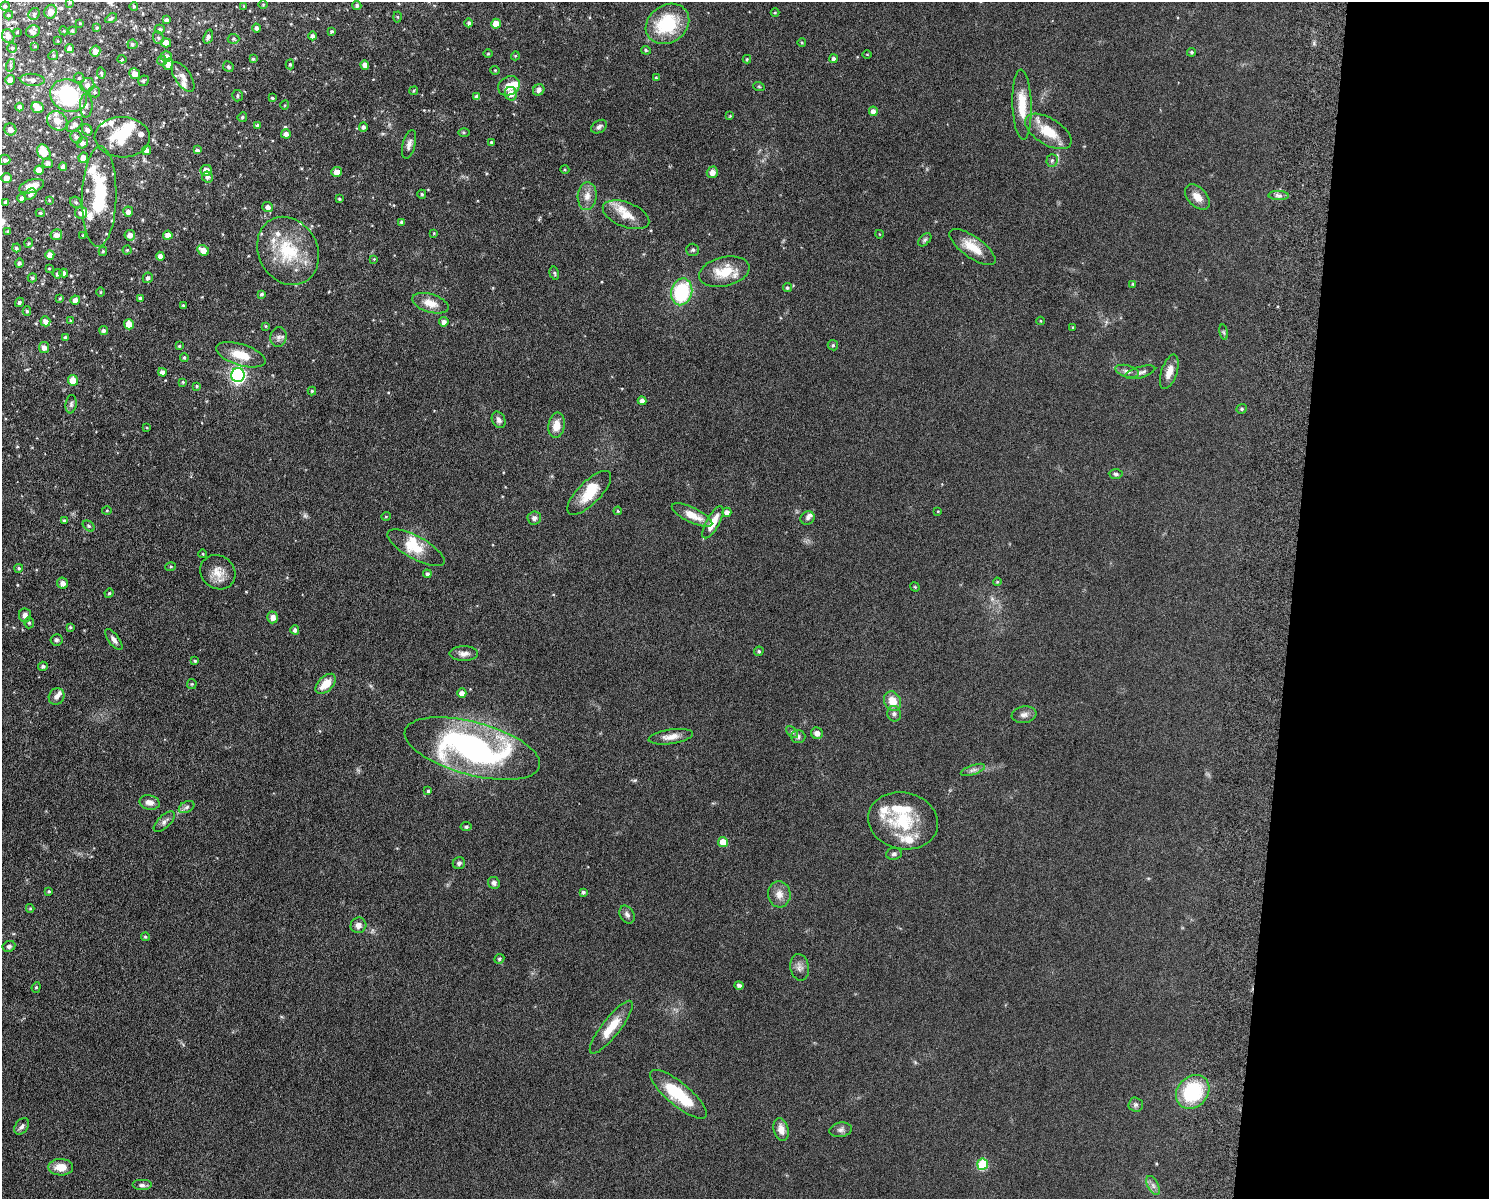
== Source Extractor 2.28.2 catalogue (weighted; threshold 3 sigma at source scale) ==
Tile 9 of 3 x 4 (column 3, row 3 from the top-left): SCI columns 3150-4636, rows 1212-2408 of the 4926 x 4817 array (HDU 1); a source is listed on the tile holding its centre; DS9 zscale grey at full resolution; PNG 1491 x 1201 px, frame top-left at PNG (2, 2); each listed source drawn as its Kron ellipse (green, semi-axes under 4 px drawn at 4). Shown black and unused: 13% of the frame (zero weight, under 6 of 12 exposures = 3% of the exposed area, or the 3 px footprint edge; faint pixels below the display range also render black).
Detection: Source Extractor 2.28.2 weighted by HDU 2 'WHT'; one run over the whole footprint, this tile lists its part. Background 0.0569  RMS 0.0042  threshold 0.0174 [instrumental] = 3 sigma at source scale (4.09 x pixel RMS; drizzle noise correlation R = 1.36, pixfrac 0.8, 0.05/0.05 arcsec/px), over >= 5 px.
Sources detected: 310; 1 too faint to see at this stretch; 2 inside a brighter object's white glare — neither listed nor drawn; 26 inside a brighter listed object's ellipse — not listed separately; the other 281 listed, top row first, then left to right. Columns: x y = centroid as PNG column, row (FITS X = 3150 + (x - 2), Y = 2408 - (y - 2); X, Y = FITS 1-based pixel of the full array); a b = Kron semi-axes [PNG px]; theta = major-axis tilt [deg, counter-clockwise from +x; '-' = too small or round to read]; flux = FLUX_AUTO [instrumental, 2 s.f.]
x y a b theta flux
70 2 3 3 - 0.54
263 4 5 3 - 0.33
357 5 4 4 - 0.84
5 6 4 4 - 0.7
134 6 4 3 - 0.59
244 6 4 3 - 0.3
51 12 7 6 - 3.4
775 13 4 3 - 0.35
34 14 6 5 - 0.77
9 15 4 4 - 0.48
398 17 5 3 - 0.38
111 18 6 3 32 0.57
166 20 4 4 - 1
80 23 3 2 - 0.24
469 23 4 4 - 0.8
496 24 5 5 - 5.4
667 24 23 19 34 22
97 28 4 3 - 0.41
257 28 4 4 - 0.92
160 29 5 4 - 0.96
33 31 7 6 - 1.2
64 31 4 3 - 0.35
72 31 3 3 - 0.63
332 31 3 3 - 0.61
17 32 3 2 - 0.32
8 36 7 6 - 2.3
313 36 4 4 - 1.2
208 37 7 4 72 1.3
158 38 6 5 - 0.7
234 39 6 5 - 0.6
58 41 4 2 - 0.28
166 43 5 4 - 3.4
802 43 4 3 - 0.34
132 44 5 5 - 0.87
35 46 3 2 - 0.25
12 48 5 5 - 0.47
69 49 4 4 - 1.7
646 50 5 4 - 0.57
95 51 5 5 - 2.4
1191 52 4 4 - 0.6
488 54 5 3 - 0.32
867 54 5 3 - 0.28
53 55 5 4 - 0.53
515 56 4 3 - 0.32
166 57 5 5 - 2.1
122 59 4 4 - 0.38
253 59 4 4 - 0.52
747 59 4 4 - 0.43
833 59 4 4 - 0.98
162 61 5 4 - 0.51
168 64 6 5 - 2.2
290 64 5 4 - 0.66
11 65 6 4 71 0.64
365 65 5 4 - 2.4
228 67 5 5 - 0.86
495 70 4 4 - 0.36
101 73 5 4 - 0.6
135 74 5 5 - 2.6
183 77 17 8 -57 2.6
79 78 5 5 - 0.59
656 78 4 3 - 0.41
10 80 5 4 - 3.3
32 80 12 6 -4 2
143 81 5 5 - 0.75
87 85 7 7 - 2
509 86 11 9 29 3.7
759 87 6 3 -20 0.44
539 90 6 5 - 1.5
414 91 4 3 - 0.45
95 92 5 5 - 0.77
511 94 7 6 - 4
69 96 19 16 -23 34
238 96 6 5 - 0.62
477 97 4 4 - 1.6
272 98 4 3 - 0.5
285 105 4 3 - 0.3
1022 105 35 9 -88 9
86 106 12 6 89 1.6
20 107 4 4 - 1.4
38 107 6 5 - 3.4
873 111 5 4 - 1.9
730 116 4 3 - 0.33
242 117 5 4 - 0.62
57 121 10 9 - 3.3
74 125 9 5 41 2.1
257 125 4 3 - 0.97
363 127 4 4 - 1.2
599 127 9 6 33 1.2
10 129 6 6 - 2.3
87 130 6 4 -54 1.2
1048 131 26 13 -32 9.4
464 132 6 4 -1 0.46
286 134 5 4 - 1.8
76 137 6 5 - 1.1
122 137 27 20 -2 12
491 142 3 3 - 0.45
82 143 6 5 - 1.5
409 144 15 6 75 1.9
147 150 5 4 - 1.8
197 150 4 4 - 0.81
44 152 8 6 -60 6.8
83 157 5 4 - 2.6
5 160 5 5 - 0.83
1052 160 6 5 - 0.79
48 163 5 5 - 1.4
63 167 4 4 - 1.5
39 170 4 4 - 3.5
206 170 5 5 - 3.2
565 170 4 3 - 0.35
337 172 5 5 - 2.9
712 172 6 5 - 2.3
207 177 5 5 - 1.1
6 178 5 4 - 2
32 186 13 6 17 4.4
31 194 6 5 - 1.6
422 194 4 4 - 0.56
587 196 14 9 86 3.1
1279 196 10 4 -1 1.2
99 197 50 17 88 21
1197 197 15 9 -47 3.7
22 198 4 4 - 0.99
339 199 4 3 - 0.45
49 200 3 2 - 0.28
6 202 4 4 - 1.2
76 202 6 5 - 0.77
268 207 5 5 - 1.6
128 212 5 5 - 2.3
40 213 4 4 - 0.5
81 213 6 6 - 1.6
626 215 24 12 -21 5.9
402 222 4 4 - 0.95
8 232 4 3 - 0.86
434 233 4 4 - 0.34
879 234 4 3 - 0.26
56 235 6 5 - 2.1
83 235 3 3 - 0.49
130 235 5 5 - 2.3
168 235 4 4 - 3.4
925 240 8 5 45 0.73
29 243 5 3 - 0.42
973 247 27 10 -36 7.2
16 248 4 4 - 0.8
127 250 4 4 - 0.46
203 250 6 5 - 3.3
693 250 6 6 - 0.78
103 251 4 3 - 0.51
288 251 35 29 -60 22
50 255 5 4 - 3.1
160 256 4 4 - 2.1
374 259 4 4 - 0.32
19 263 5 4 - 0.96
49 269 4 4 - 0.38
724 272 26 14 13 9.9
64 273 4 4 - 1.5
554 273 7 4 -75 0.6
57 274 5 4 - 0.92
32 278 4 4 - 0.84
148 278 5 5 - 1.1
1133 284 4 4 - 0.47
787 288 4 4 - 0.71
100 292 5 3 - 0.34
682 292 13 10 76 25
261 294 4 4 - 0.72
60 298 4 3 - 0.36
140 298 4 3 - 0.94
75 300 5 4 - 2.2
19 302 5 4 - 0.73
430 303 19 9 -17 5
183 305 3 3 - 0.61
27 311 5 4 - 0.58
45 321 5 4 - 2.4
70 321 4 3 - 0.38
1040 321 4 3 - 0.32
444 322 4 4 - 1.5
129 324 5 5 - 4.9
265 326 4 3 - 0.39
1073 327 3 3 - 0.39
104 331 4 4 - 1.1
1224 332 8 4 -81 0.59
278 337 10 8 79 1.5
65 338 4 4 - 0.84
833 345 5 5 - 0.54
179 346 4 4 - 0.53
44 347 5 5 - 1.9
241 355 25 10 -17 7.9
184 358 4 4 - 0.63
1127 371 12 6 -15 1.6
162 372 4 4 - 1.7
1140 372 15 5 16 1.5
1169 372 18 8 72 3.8
238 375 7 6 - 96
73 380 5 5 - 5.2
183 382 4 3 - 0.44
197 386 4 3 - 0.43
312 391 4 4 - 0.48
642 401 4 4 - 1.6
71 404 9 5 83 0.9
1242 409 5 4 - 0.57
499 420 8 6 -64 1.3
556 425 13 8 82 4.1
147 428 4 2 - 0.28
1116 474 7 4 -3 0.79
589 493 29 11 45 9
107 510 5 3 - 0.34
618 511 4 4 - 0.38
938 511 3 2 - 0.25
727 512 4 4 - 1.8
692 515 22 7 -26 5.4
386 516 5 3 - 0.32
534 518 6 6 - 1.2
808 518 7 6 - 0.99
64 520 3 3 - 0.59
713 522 18 6 61 6.1
89 526 6 4 -37 0.64
416 548 32 11 -29 8.3
203 554 4 3 - 0.3
171 567 5 3 - 0.45
19 568 4 4 - 0.72
218 572 18 16 -40 5.3
427 574 4 4 - 0.84
997 582 4 4 - 0.44
62 583 6 5 - 1.5
915 587 5 4 - 0.37
109 593 5 4 - 0.53
25 615 7 6 - 1.7
273 617 6 5 - 2
29 623 5 5 - 0.6
70 627 3 3 - 0.56
295 630 4 4 - 1.2
114 639 12 5 -53 1.5
56 640 6 5 - 0.75
759 651 5 4 - 0.63
464 654 14 7 0 2
195 661 4 4 - 0.55
43 666 5 4 - 0.96
192 684 5 5 - 0.45
326 684 12 7 44 6.1
462 693 5 4 - 2
56 697 9 7 59 1.7
893 701 10 8 -64 5.5
894 714 8 7 - 1.1
1024 715 12 8 9 1.9
792 732 7 4 -45 0.72
817 733 6 5 - 2
671 737 22 7 8 3.4
798 737 7 6 - 1.1
472 749 70 26 -15 110
973 770 13 4 19 1.3
428 791 3 3 - 0.62
150 802 10 7 -11 2.3
187 807 8 5 28 1.1
903 821 35 28 -13 21
164 822 13 6 43 1.6
466 827 5 4 - 0.76
723 842 5 5 - 4.9
894 854 8 6 7 1
459 863 6 6 - 0.97
494 883 6 5 - 1.1
49 891 4 3 - 0.49
583 892 4 3 - 0.86
779 894 13 11 -84 3.3
30 908 4 4 - 0.45
627 915 9 7 -57 1.3
358 925 8 7 - 2
145 937 4 3 - 0.5
9 946 7 5 25 1
499 959 5 4 - 0.73
800 967 13 9 -79 2
739 985 5 4 - 0.83
36 987 5 4 - 0.56
611 1027 33 9 52 8.4
1193 1092 18 15 47 25
679 1094 35 11 -40 19
1136 1105 7 7 - 0.96
22 1126 9 6 52 1.2
781 1129 12 7 -76 3
841 1130 11 7 9 1.4
983 1164 5 5 - 23
61 1167 12 8 -1 5
142 1185 10 5 0 1.2
1153 1185 10 5 -63 1.4
Isophote crosses this tile's border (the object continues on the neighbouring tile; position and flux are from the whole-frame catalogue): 1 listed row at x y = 70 2